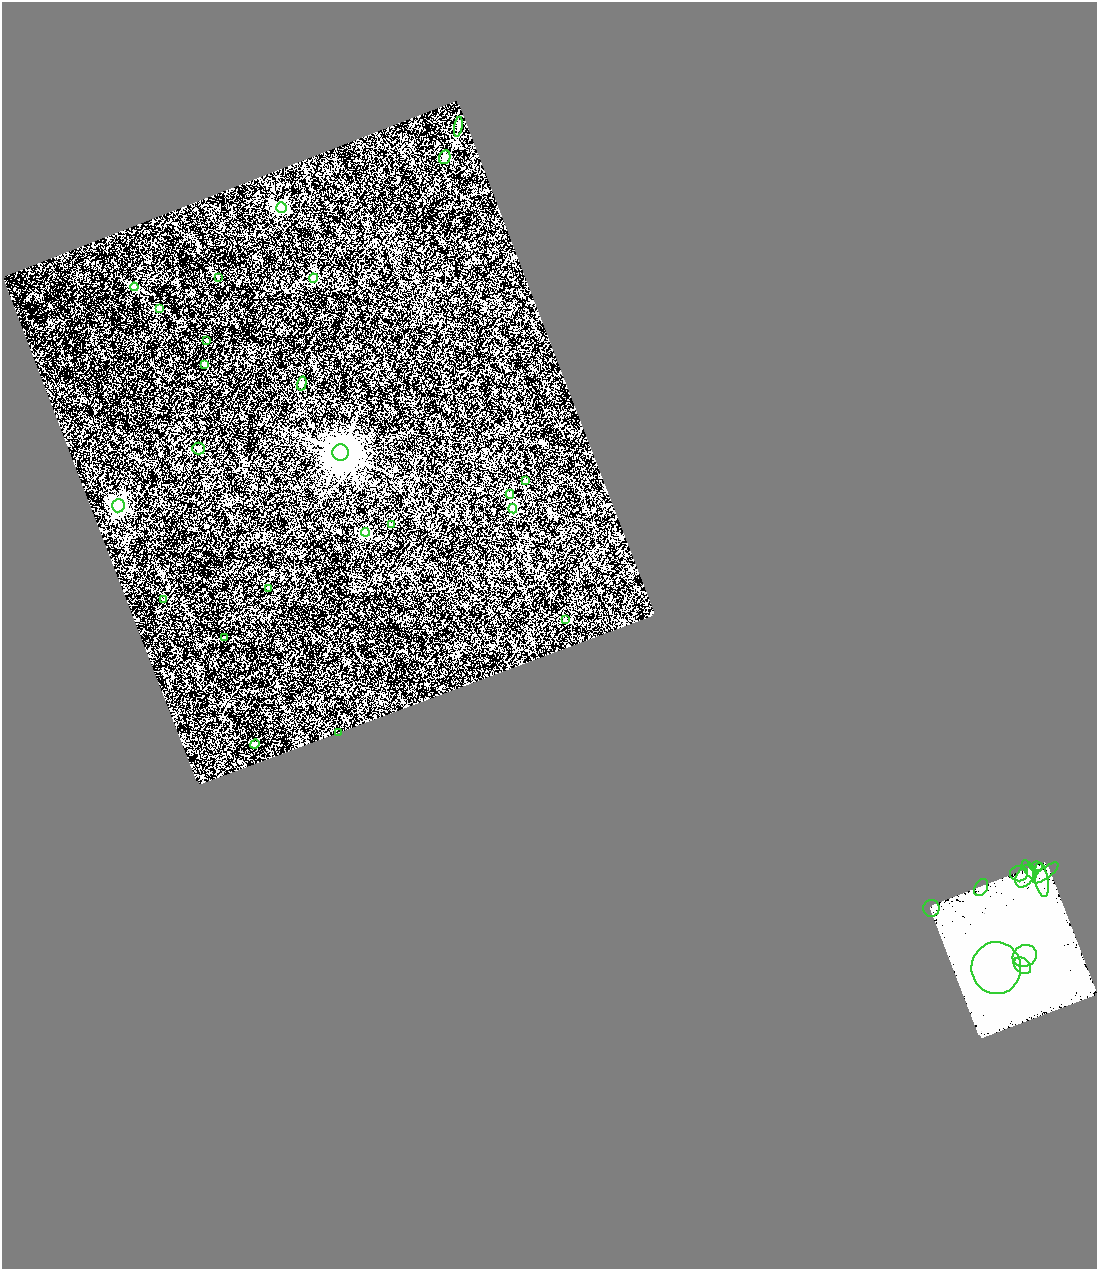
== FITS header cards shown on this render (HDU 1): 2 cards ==
NAXIS1  =                 1095
NAXIS2  =                 1267

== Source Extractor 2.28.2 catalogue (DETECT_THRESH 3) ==
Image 1095 x 1267 px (HDU 1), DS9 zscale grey, 1 PNG px = 1 image px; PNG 1099 x 1271 px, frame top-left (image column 1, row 1267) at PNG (2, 2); each listed source drawn as its Kron ellipse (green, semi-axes under 4 px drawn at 4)
Background 0.937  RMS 0.35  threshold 1.05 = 3 sigma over >= 5 px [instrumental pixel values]
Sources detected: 35; all 35 listed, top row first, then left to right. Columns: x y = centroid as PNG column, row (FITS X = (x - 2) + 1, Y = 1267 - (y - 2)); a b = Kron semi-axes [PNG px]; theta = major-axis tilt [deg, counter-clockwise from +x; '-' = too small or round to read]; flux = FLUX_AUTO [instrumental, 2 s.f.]
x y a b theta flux
458 127 10 3 80 33
445 157 7 5 76 73
281 207 5 5 - 2500
218 277 3 2 - 17
314 278 4 4 - 910
134 287 4 4 - 560
159 308 4 4 - 330
207 341 3 3 - 51
204 364 4 3 - 110
302 384 7 4 75 46
199 449 6 6 - 43
341 453 8 8 - 60000
525 481 3 3 - 46
510 494 4 4 - 280
118 506 6 6 - 8400
513 509 4 4 - 960
392 524 4 4 - 160
365 532 4 4 - 910
269 588 3 3 - 33
163 600 3 3 - 26
565 620 3 3 - 32
224 638 3 3 - 54
338 732 3 2 - 390
255 744 5 4 - 26
1036 866 6 4 6 38
1029 870 11 5 -55 77
1046 873 15 5 38 100
1019 874 9 7 4 87
1025 876 12 8 60 200
1042 880 17 6 -80 220
981 887 9 6 61 75
931 908 8 8 - 87
1025 956 12 10 26 410000
1022 966 10 7 -40 290000
996 968 26 25 - 590000